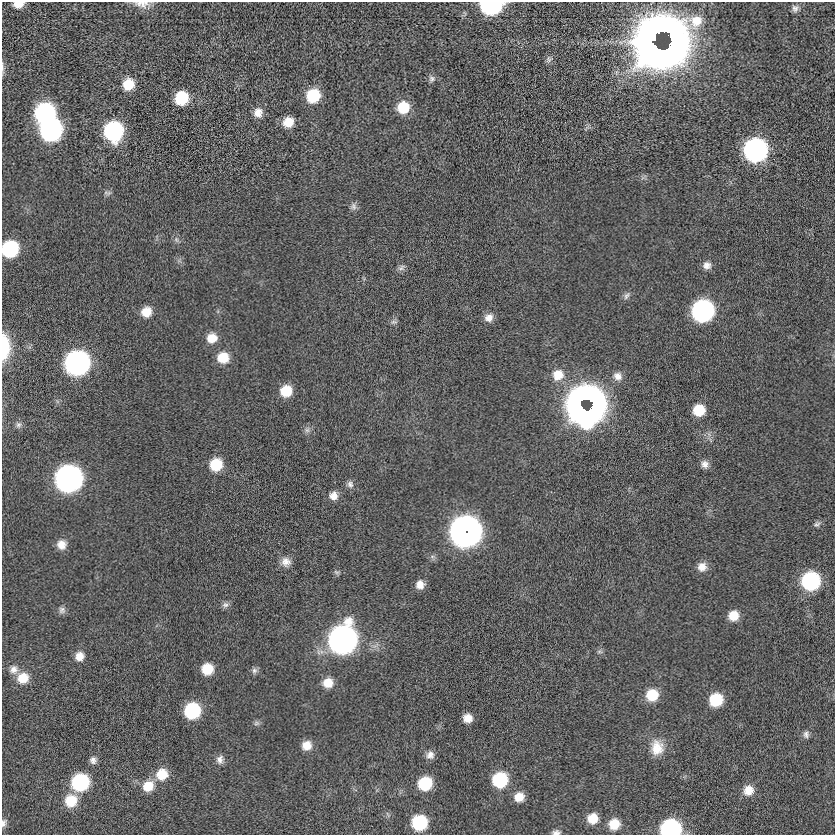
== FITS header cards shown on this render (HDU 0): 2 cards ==
NAXIS1  =                  833
NAXIS2  =                  833

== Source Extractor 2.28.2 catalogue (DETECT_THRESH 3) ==
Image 833 x 833 px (HDU 0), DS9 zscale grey, 1 PNG px = 1 image px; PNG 837 x 837 px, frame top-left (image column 1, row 833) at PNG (2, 2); no overlay
Background -0.121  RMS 4.9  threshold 14.6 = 3 sigma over >= 5 px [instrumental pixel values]
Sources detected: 94; all 94 listed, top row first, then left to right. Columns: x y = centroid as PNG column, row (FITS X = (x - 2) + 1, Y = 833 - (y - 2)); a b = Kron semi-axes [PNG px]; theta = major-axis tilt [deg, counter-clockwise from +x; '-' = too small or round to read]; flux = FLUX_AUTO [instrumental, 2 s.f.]
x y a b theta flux
18 4 10 6 6 3800
142 4 22 9 -5 3000
491 5 12 8 2 100000
795 8 10 8 83 1400
670 37 13 4 -68 78000
654 38 37 15 66 290000
670 44 34 13 58 230000
657 48 33 11 -27 260000
549 59 9 7 -80 990
3 67 19 3 -87 950
432 79 9 8 - 1100
128 84 11 10 - 7400
313 96 12 11 - 15000
181 98 10 10 - 15000
403 107 11 11 - 9200
258 112 11 10 - 3000
45 113 12 12 - 85000
288 122 10 9 - 5300
51 130 12 12 - 130000
113 131 12 12 - 65000
755 150 12 12 - 170000
108 193 8 6 37 810
353 206 10 8 -89 1300
176 240 8 6 -69 910
10 249 11 11 - 34000
707 265 10 9 - 2100
401 268 11 7 33 1100
627 296 12 6 53 1200
702 311 13 12 - 110000
146 312 11 10 - 5100
489 318 11 10 - 2400
394 322 10 6 6 800
212 338 12 11 - 4500
4 347 23 8 -89 14000
223 358 12 12 - 6600
77 363 13 12 - 200000
558 375 14 13 - 5400
618 376 11 10 - 2400
286 391 11 10 - 8100
587 399 20 9 -12 190000
581 406 24 13 -65 220000
592 407 21 8 69 140000
699 410 11 10 - 8100
18 424 8 7 - 1000
307 430 7 7 - 1000
216 464 11 11 - 10000
705 464 10 9 - 1900
69 478 13 13 - 290000
350 484 10 8 -69 1300
333 496 10 10 - 2500
817 524 10 7 29 970
465 531 14 14 - 560000
61 544 10 10 - 3400
286 562 12 11 - 2600
702 567 12 11 - 3100
336 572 9 5 -26 660
810 581 12 11 - 50000
420 585 9 9 - 2700
225 605 10 8 16 1200
62 610 9 9 - 1300
733 616 11 10 - 5000
342 639 14 13 - 360000
599 652 8 4 -8 580
79 656 11 10 - 3200
207 669 10 10 - 7200
14 670 12 11 - 2600
254 671 9 7 84 1000
23 678 13 12 - 6300
328 683 11 10 - 4600
652 695 12 11 - 8700
716 700 11 10 - 13000
192 711 11 11 - 28000
468 718 8 8 - 3300
256 723 8 6 2 860
806 734 10 8 84 1300
307 745 10 10 - 4000
657 747 20 16 -86 6300
430 755 10 9 - 2000
220 759 11 9 79 1800
93 760 8 8 - 1500
162 774 13 13 - 6600
500 780 12 11 - 22000
80 782 12 11 - 40000
425 783 11 10 - 15000
148 786 14 12 38 5900
748 790 12 11 - 4200
519 797 10 9 - 3900
71 801 13 12 - 8600
593 818 11 10 - 5100
4 823 11 6 74 1300
419 823 11 11 - 22000
614 824 11 10 - 5900
670 829 12 10 7 77000
556 832 10 5 2 1200
At the frame edge (FLAGS 8, measured only in part): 9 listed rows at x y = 18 4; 142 4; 491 5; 3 67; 10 249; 4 347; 4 823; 670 829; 556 832